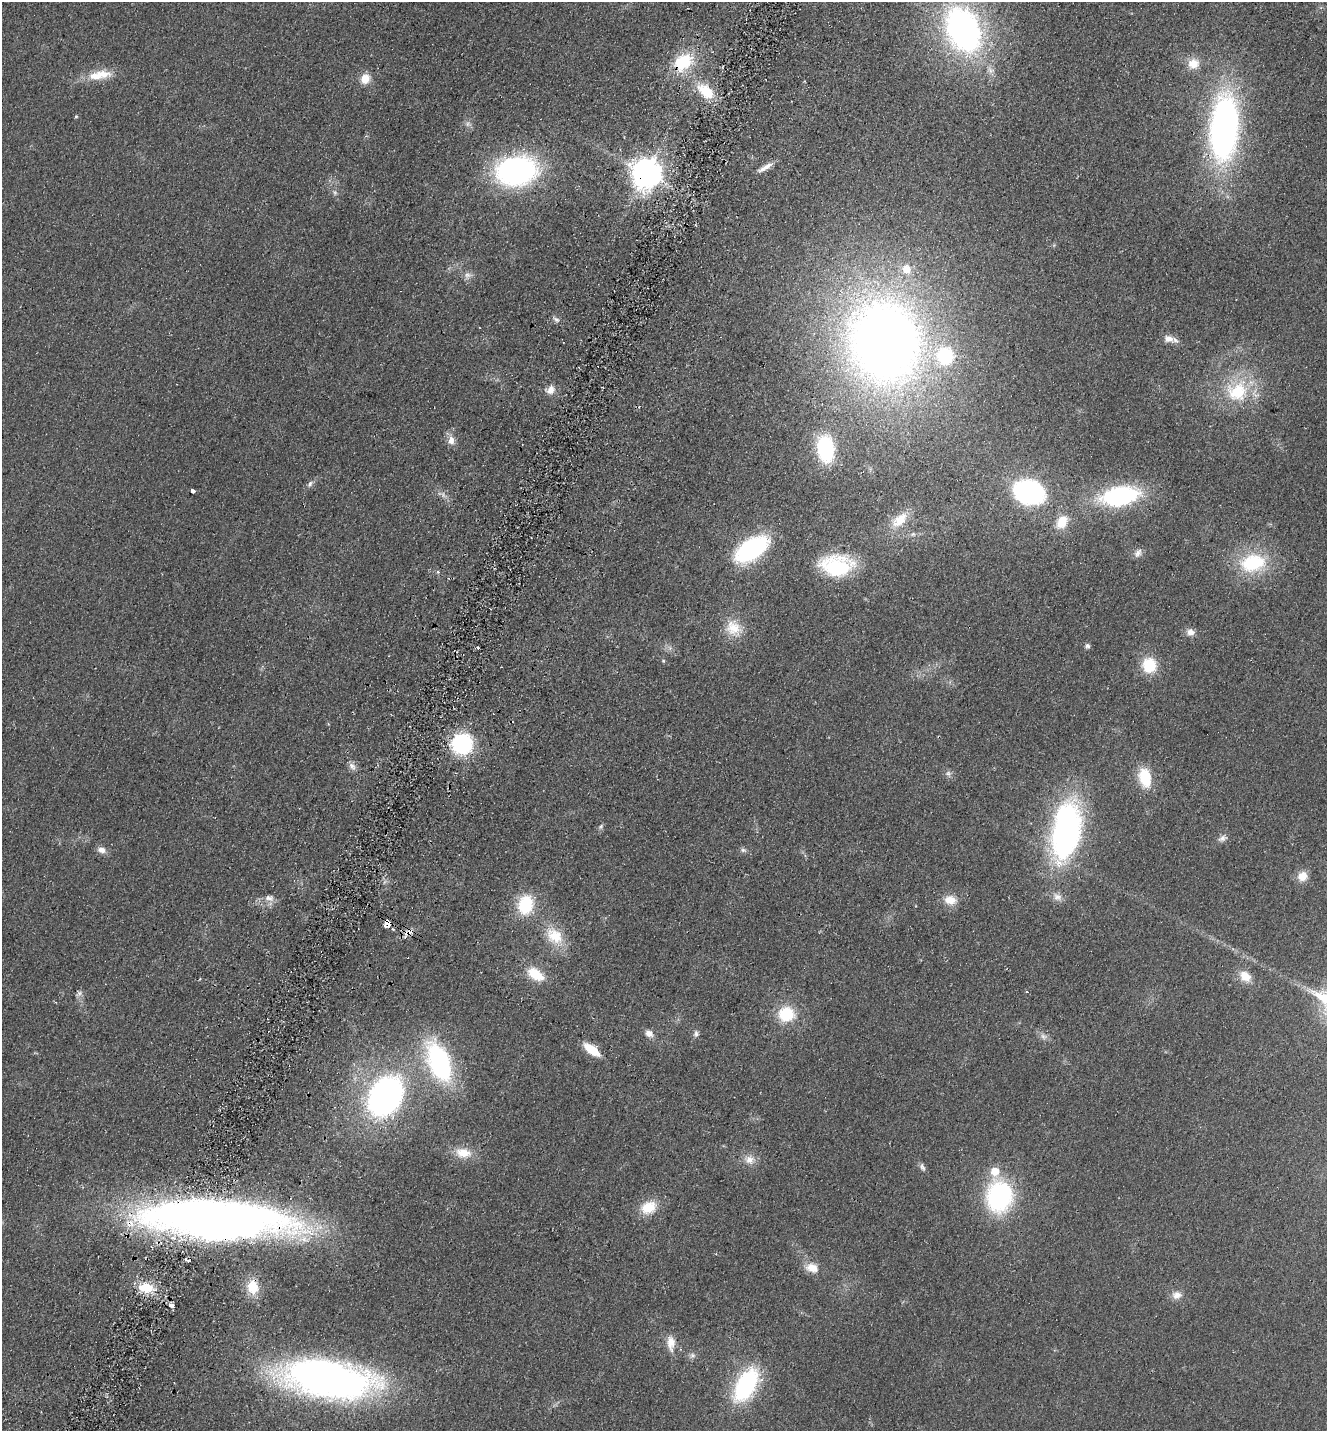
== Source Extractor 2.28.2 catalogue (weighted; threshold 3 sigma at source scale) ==
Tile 7 of 4 x 4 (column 3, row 2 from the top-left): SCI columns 2850-4174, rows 2890-4318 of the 5833 x 5778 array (HDU 1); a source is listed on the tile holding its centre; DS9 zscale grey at full resolution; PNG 1329 x 1433 px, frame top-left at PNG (2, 2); no overlay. Shown black and unused: <1% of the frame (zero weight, under 2 of 3 exposures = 3% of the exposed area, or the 3 px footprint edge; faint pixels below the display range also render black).
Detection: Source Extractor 2.28.2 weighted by HDU 2 'WHT'; one run over the whole footprint, this tile lists its part. Background 0.0773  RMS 0.014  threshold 0.0611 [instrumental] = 3 sigma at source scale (4.5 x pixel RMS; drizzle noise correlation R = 1.50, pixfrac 1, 0.05/0.05 arcsec/px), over >= 5 px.
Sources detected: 93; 3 too faint to see at this stretch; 1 inside a brighter object's white glare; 3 cosmic-ray / hot-pixel residue — not listed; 3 inside a brighter listed object's ellipse — not listed separately; the other 83 listed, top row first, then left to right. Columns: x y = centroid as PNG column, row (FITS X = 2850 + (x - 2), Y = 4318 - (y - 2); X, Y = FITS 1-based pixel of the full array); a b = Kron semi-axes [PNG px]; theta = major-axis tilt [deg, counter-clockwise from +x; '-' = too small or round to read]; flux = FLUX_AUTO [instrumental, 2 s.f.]
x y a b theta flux
963 30 38 25 -67 540
683 62 18 13 38 74
1193 64 16 14 25 20
96 76 23 13 0 27
365 79 12 10 60 17
705 91 24 14 -40 41
76 116 5 4 - 1.6
468 124 10 8 -30 5.7
1224 128 50 22 86 670
765 167 21 5 29 10
516 171 31 22 9 400
646 172 10 9 - 2400
906 269 11 11 - 18
468 275 10 8 -7 6.5
556 319 10 6 -29 4.6
1169 339 15 10 -12 11
885 342 72 60 -75 1500
550 390 12 10 58 11
1237 391 33 29 23 89
451 440 12 9 87 11
826 449 24 15 -81 130
310 484 10 6 56 4.8
193 491 4 3 - 8.8
1029 492 23 17 -17 300
1120 496 30 15 9 230
900 520 25 13 42 31
1062 522 16 12 59 28
913 534 6 6 - 3
751 549 27 15 34 230
1138 553 13 8 58 6.8
1253 563 31 21 10 95
837 566 35 23 -2 100
733 628 25 20 -51 33
1191 632 11 9 -8 9.1
1087 646 6 6 - 3.7
477 647 3 3 - 5.2
670 648 7 5 -47 3.9
663 661 5 4 - 1.6
1149 665 18 17 - 42
462 744 18 17 - 140
352 766 12 7 -50 7.3
948 773 9 8 - 5
1145 777 21 13 -79 49
601 826 8 6 58 3.2
1066 833 52 25 74 420
1222 838 13 8 29 6.8
102 850 11 8 -13 8.6
743 850 9 6 -10 3.8
1302 876 13 11 33 16
1057 897 15 10 -37 10
269 898 13 8 -6 9.1
950 900 17 12 -8 19
526 905 21 17 76 64
388 923 6 4 -33 160
393 929 3 3 - 2.5
409 933 18 7 41 10
555 936 27 20 -48 44
536 974 22 12 -33 36
1245 976 16 12 -41 21
1027 992 4 3 - 1.7
79 994 10 6 45 4.3
786 1014 14 13 - 63
649 1033 10 8 -31 9.5
696 1034 9 7 87 4.6
1043 1036 10 7 -28 6.4
592 1050 16 7 -36 40
439 1062 34 18 -69 260
385 1096 33 25 59 480
463 1153 22 14 -10 27
749 1160 16 12 -10 14
922 1167 12 6 -61 4.8
999 1196 27 22 82 230
649 1207 21 15 24 32
215 1219 119 31 -5 1600
812 1268 18 13 -17 19
253 1287 17 13 -82 33
146 1288 20 12 -10 36
1177 1295 13 11 3 11
170 1305 5 3 - 30
671 1343 21 11 -85 18
692 1355 8 8 - 4.7
327 1379 95 35 -8 750
746 1385 36 19 60 160
Overlapping masked pixels (flux is a lower limit): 6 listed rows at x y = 683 62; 646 172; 388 923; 409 933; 215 1219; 253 1287